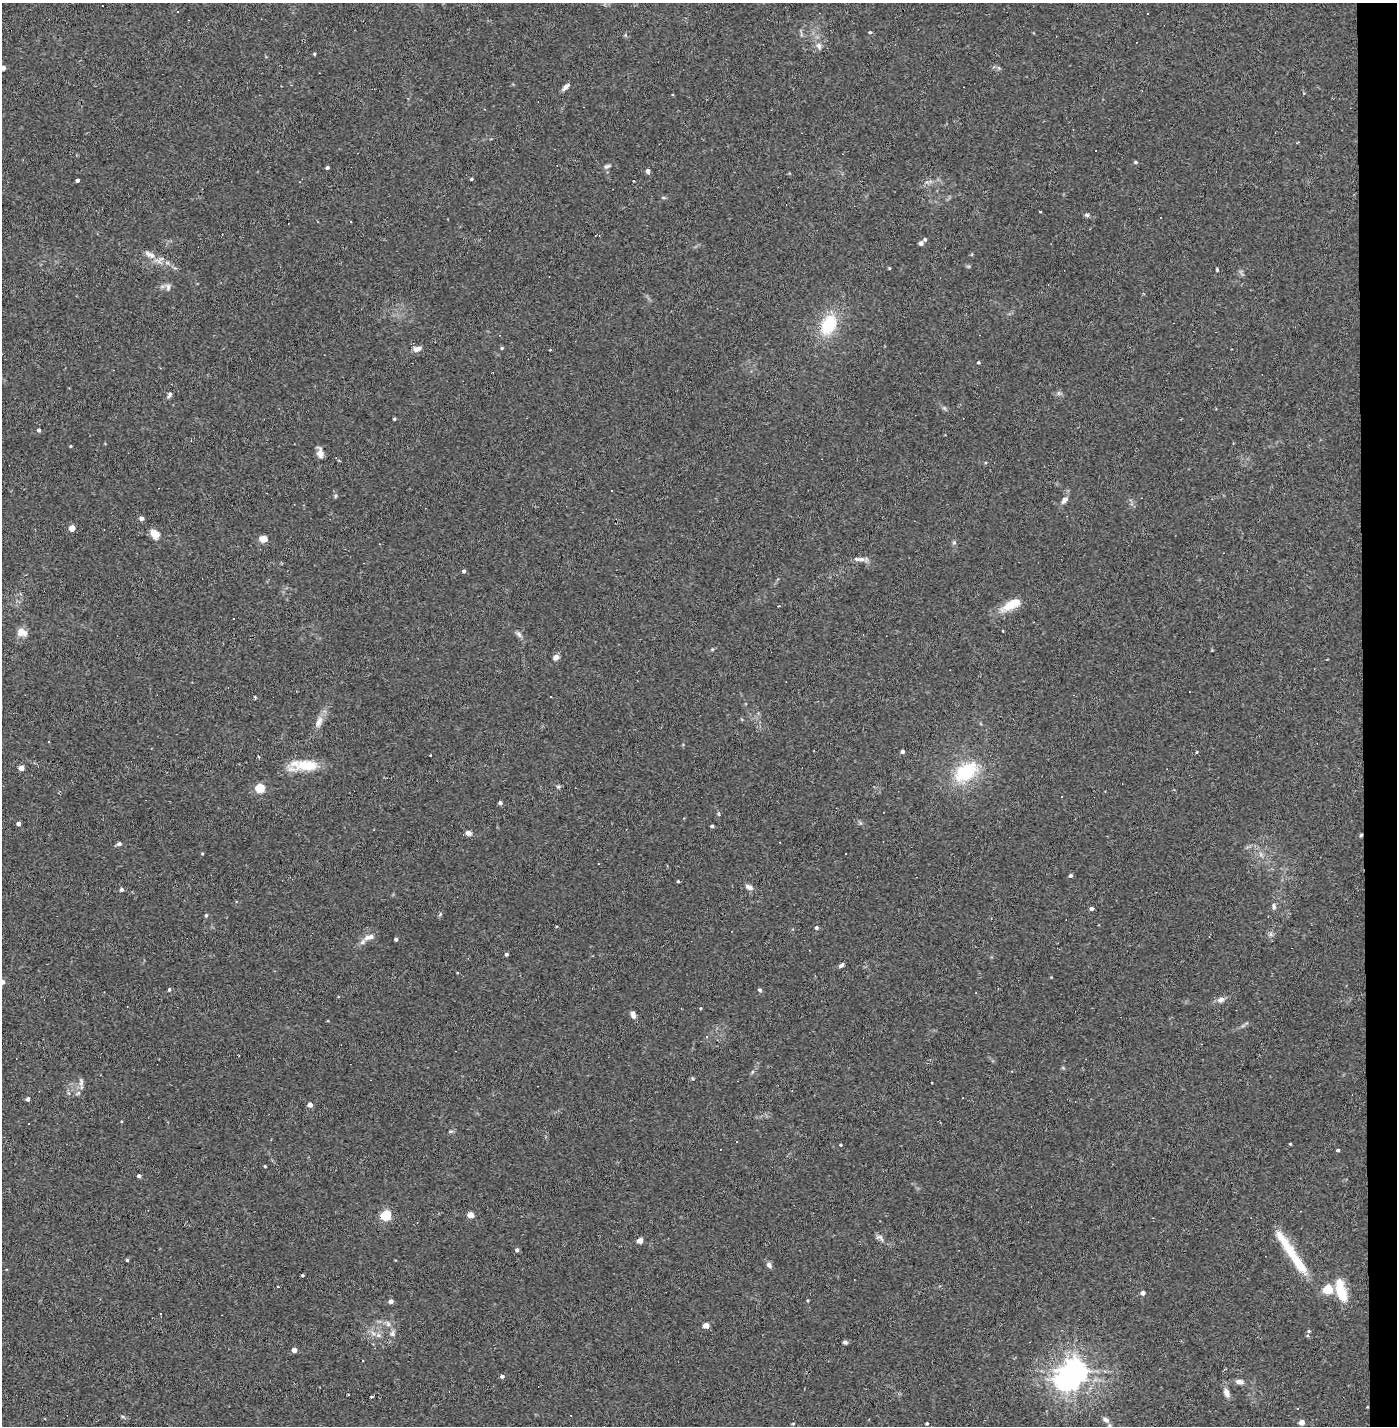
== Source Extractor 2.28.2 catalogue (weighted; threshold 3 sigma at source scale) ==
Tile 6 of 3 x 3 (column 3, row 2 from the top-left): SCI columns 2848-4242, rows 1425-2848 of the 4297 x 4272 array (HDU 1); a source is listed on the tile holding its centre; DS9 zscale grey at full resolution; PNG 1399 x 1428 px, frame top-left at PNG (2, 3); no overlay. Shown black and unused: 2% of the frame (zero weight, under 2 of 3 exposures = <1% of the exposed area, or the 3 px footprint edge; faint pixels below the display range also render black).
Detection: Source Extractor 2.28.2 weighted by HDU 2 'WHT'; one run over the whole footprint, this tile lists its part. Background 0.0582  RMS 0.0052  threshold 0.0234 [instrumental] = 3 sigma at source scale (4.5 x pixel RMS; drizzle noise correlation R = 1.50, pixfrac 1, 0.05/0.05 arcsec/px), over >= 5 px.
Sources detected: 141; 1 inside a brighter object's white glare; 11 cosmic-ray / hot-pixel residue — not listed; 3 inside a brighter listed object's ellipse — not listed separately; the other 126 listed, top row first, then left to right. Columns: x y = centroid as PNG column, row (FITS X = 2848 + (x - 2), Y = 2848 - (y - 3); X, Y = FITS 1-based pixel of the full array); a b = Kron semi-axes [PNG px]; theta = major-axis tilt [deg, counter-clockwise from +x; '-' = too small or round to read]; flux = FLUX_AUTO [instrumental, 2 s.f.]
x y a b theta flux
870 32 4 4 - 0.62
819 46 10 7 -65 2.3
314 54 4 3 - 0.53
3 68 4 4 - 3.6
565 87 12 5 43 1.7
1297 142 4 2 - 0.52
1135 162 5 4 - 0.77
607 166 9 5 24 1.2
327 168 4 3 - 0.95
648 171 5 4 - 2.2
471 179 3 3 - 0.74
77 180 4 3 - 1.3
927 182 5 5 - 1.2
1087 215 6 5 - 1
925 239 4 4 - 0.84
921 243 4 4 - 2.2
152 255 12 9 -27 3.5
889 268 3 3 - 0.46
1217 269 4 3 - 0.57
168 287 10 6 84 1.5
828 325 22 15 63 22
502 348 4 4 - 0.58
417 349 11 6 14 2.7
978 362 4 4 - 0.7
170 395 8 4 59 1.2
394 419 4 3 - 0.57
39 430 4 4 - 1.2
70 446 3 3 - 0.43
320 453 12 7 -78 3.3
611 491 3 3 - 0.66
335 496 6 4 88 0.68
1065 500 10 6 48 2.3
141 518 5 5 - 1.4
72 528 4 4 - 7.2
155 534 9 7 -50 5.9
263 539 5 4 - 12
954 542 6 5 - 0.81
862 559 11 6 -3 2.3
464 571 4 4 - 1.2
1012 604 29 10 27 9.8
1003 631 4 2 - 0.32
22 632 12 9 -28 4.3
519 634 10 6 -45 1.5
556 657 7 6 - 2.1
255 697 5 3 - 0.49
551 697 3 2 - 0.34
319 722 17 8 64 3.9
49 742 3 2 - 0.35
902 752 4 4 - 1.4
258 757 3 3 - 0.54
306 765 35 12 7 14
21 768 4 4 - 4.4
966 772 30 18 33 28
558 787 6 4 0 0.82
260 788 5 4 - 30
500 803 4 4 - 1.4
718 814 5 4 - 0.65
18 824 4 4 - 2.2
712 826 4 3 - 1.1
468 833 4 4 - 5.9
1361 835 6 3 46 0.57
119 844 6 5 - 1.2
1071 876 4 4 - 1.3
678 881 4 3 - 0.57
749 887 11 6 -30 2.3
122 889 4 4 - 1.4
1274 906 9 5 -83 1.4
1091 909 4 4 - 1.5
440 914 6 3 72 0.66
206 915 5 4 - 0.76
816 928 4 4 - 1
1270 934 6 6 - 1.2
369 937 15 7 16 3.7
396 939 4 4 - 0.9
506 954 4 3 - 1.1
841 965 7 4 38 1.1
2 982 4 4 - 3.1
169 990 4 3 - 0.82
760 990 5 4 - 0.89
1221 1000 9 7 25 2.3
700 1008 3 3 - 0.48
633 1015 9 5 -73 2.1
692 1078 5 3 - 0.47
81 1082 12 6 90 2
963 1098 2 2 - 0.3
28 1099 4 4 - 1.6
310 1105 4 4 - 3.7
28 1123 3 2 - 0.58
451 1131 6 4 17 0.8
1290 1144 4 3 - 0.43
840 1145 4 3 - 0.59
1338 1150 3 3 - 0.77
265 1166 3 2 - 0.49
139 1176 4 3 - 1.5
386 1215 5 5 - 40
470 1215 4 4 - 8.8
880 1237 12 7 -26 1.8
640 1241 4 4 - 5.2
517 1250 4 4 - 1.5
1290 1251 66 11 -56 20
127 1260 4 4 - 0.65
769 1265 8 6 -50 1.6
302 1275 3 3 - 0.67
278 1287 3 2 - 0.84
1327 1289 5 5 - 29
1341 1291 25 10 -75 16
1143 1293 4 4 - 2.3
391 1301 4 4 - 2.6
808 1301 3 3 - 0.49
388 1324 9 6 -75 1.8
706 1325 4 4 - 6.5
1309 1331 5 4 - 0.81
392 1333 9 6 86 1.6
378 1335 7 5 -43 1.3
845 1342 7 4 -1 0.97
294 1350 4 4 - 4.2
363 1360 3 2 - 0.36
1075 1371 7 7 - 410
502 1376 4 4 - 1.7
1240 1382 9 5 -13 2.8
1226 1393 11 7 -68 2.8
371 1397 3 2 - 0.91
1367 1407 3 2 - 0.35
1105 1419 9 6 -33 1.7
1302 1422 4 4 - 5.2
927 1423 3 3 - 0.75
Overlapping masked pixels (flux is a lower limit): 2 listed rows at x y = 1361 835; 1367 1407
Isophote crosses this tile's border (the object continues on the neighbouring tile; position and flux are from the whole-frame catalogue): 2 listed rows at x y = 3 68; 2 982